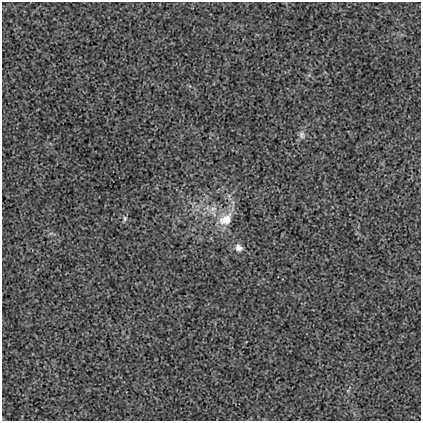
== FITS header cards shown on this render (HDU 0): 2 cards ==
NAXIS1  =                  419
NAXIS2  =                  419

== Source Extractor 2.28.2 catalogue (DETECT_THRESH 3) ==
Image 419 x 419 px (HDU 0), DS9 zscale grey, 1 PNG px = 1 image px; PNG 423 x 423 px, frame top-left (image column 1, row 419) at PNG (2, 2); no overlay
Background 0.00169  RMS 0.017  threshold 0.0515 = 3 sigma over >= 5 px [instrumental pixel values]
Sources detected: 5; all 5 listed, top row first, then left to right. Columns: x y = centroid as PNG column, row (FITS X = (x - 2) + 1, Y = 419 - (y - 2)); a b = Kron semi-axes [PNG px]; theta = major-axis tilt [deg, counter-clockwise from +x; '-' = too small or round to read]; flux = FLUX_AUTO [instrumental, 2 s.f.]
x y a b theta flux
302 135 11 8 -84 4.7
213 209 12 7 12 7.9
125 218 7 5 76 2.5
226 219 21 15 35 23
238 248 11 10 - 6.9